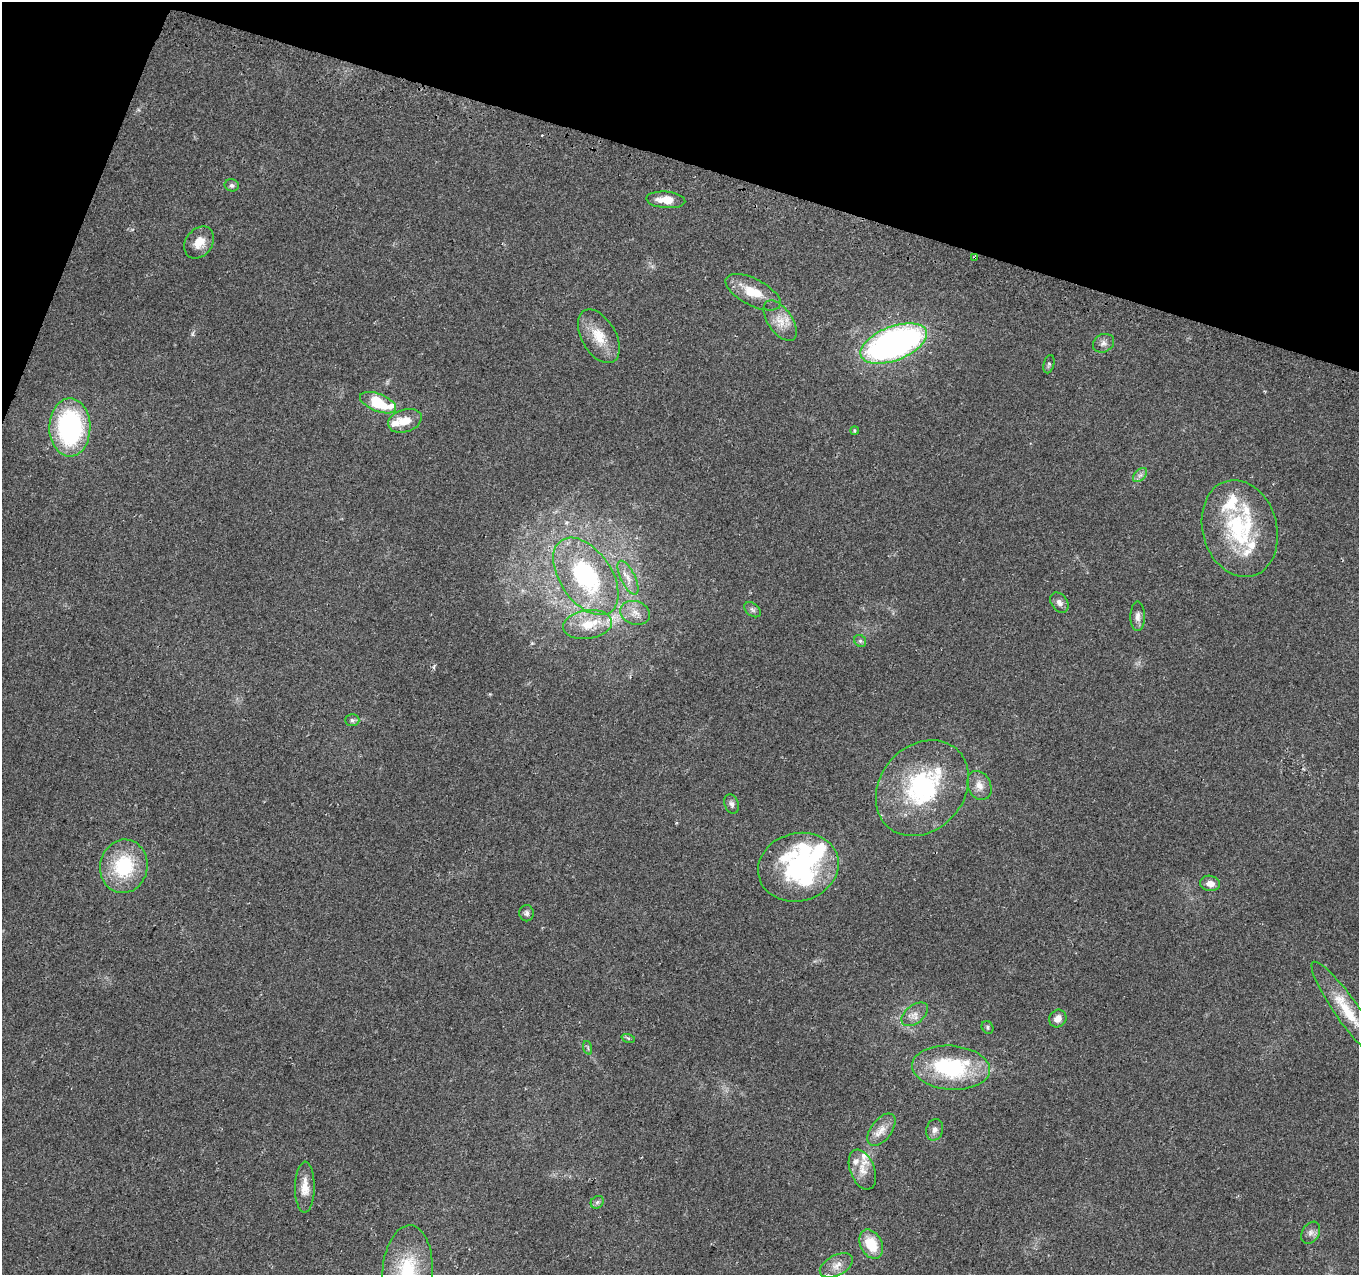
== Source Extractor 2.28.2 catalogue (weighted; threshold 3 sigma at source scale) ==
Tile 2 of 4 x 4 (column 2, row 1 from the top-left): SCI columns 1369-2725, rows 4066-5338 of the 5461 x 5648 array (HDU 1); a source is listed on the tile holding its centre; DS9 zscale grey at full resolution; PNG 1361 x 1277 px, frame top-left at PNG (2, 2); each listed source drawn as its Kron ellipse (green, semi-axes under 4 px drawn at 4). Shown black and unused: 15% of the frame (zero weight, under 2 of 3 exposures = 2% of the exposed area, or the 3 px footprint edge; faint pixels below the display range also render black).
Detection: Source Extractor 2.28.2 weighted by HDU 2 'WHT'; one run over the whole footprint, this tile lists its part. Background 0.079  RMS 0.0097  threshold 0.0435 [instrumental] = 3 sigma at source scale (4.5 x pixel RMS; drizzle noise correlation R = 1.50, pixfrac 1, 0.0396/0.0396 arcsec/px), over >= 5 px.
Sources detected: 63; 2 inside a brighter object's white glare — neither listed nor drawn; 13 inside a brighter listed object's ellipse — not listed separately; the other 48 listed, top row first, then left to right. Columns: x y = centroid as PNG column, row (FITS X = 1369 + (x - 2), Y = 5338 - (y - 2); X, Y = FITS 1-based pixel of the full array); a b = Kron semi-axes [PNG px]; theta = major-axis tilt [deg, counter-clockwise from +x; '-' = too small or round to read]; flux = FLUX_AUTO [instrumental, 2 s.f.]
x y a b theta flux
232 185 7 6 - 2.4
666 200 19 8 -4 14
199 243 17 13 54 14
975 257 3 3 - 2.5
753 292 30 13 -27 24
780 321 23 12 -55 15
599 336 29 17 -60 24
894 343 35 17 21 350
1103 343 11 9 28 4.7
1049 364 9 5 75 2
378 403 19 8 -22 45
405 421 17 11 18 16
70 428 29 20 89 150
854 430 4 3 - 1.1
1140 475 8 5 44 3
1240 528 49 37 -74 97
586 576 43 26 -55 120
628 578 19 7 -64 8.8
1059 603 11 8 -55 4.8
752 610 9 6 -40 2.7
635 613 15 11 -18 10
1138 616 15 7 89 5.3
587 625 24 14 8 25
860 641 6 5 - 1.9
352 720 7 6 - 2.2
979 785 15 11 -64 9.2
922 788 52 42 49 130
732 804 10 6 -70 3.5
124 866 27 24 79 59
798 867 41 34 15 110
1210 883 10 7 -10 6.8
526 913 8 7 - 3.1
1347 1010 59 12 -55 34
915 1014 15 9 38 7.3
1058 1019 9 8 - 6.9
987 1027 7 5 -59 1.7
628 1038 7 4 -18 1.6
588 1048 7 4 -72 1.6
951 1068 39 22 -4 95
881 1130 19 10 52 10
935 1130 11 8 76 4.4
862 1170 21 12 -69 13
305 1187 25 10 89 14
597 1202 7 5 44 2.3
1311 1233 12 8 58 4.8
871 1244 15 10 -62 26
836 1265 18 10 28 10
407 1272 47 25 86 71
Overlapping masked pixels (flux is a lower limit): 1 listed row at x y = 975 257
Isophote crosses this tile's border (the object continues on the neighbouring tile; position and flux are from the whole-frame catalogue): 2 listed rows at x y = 1347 1010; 407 1272